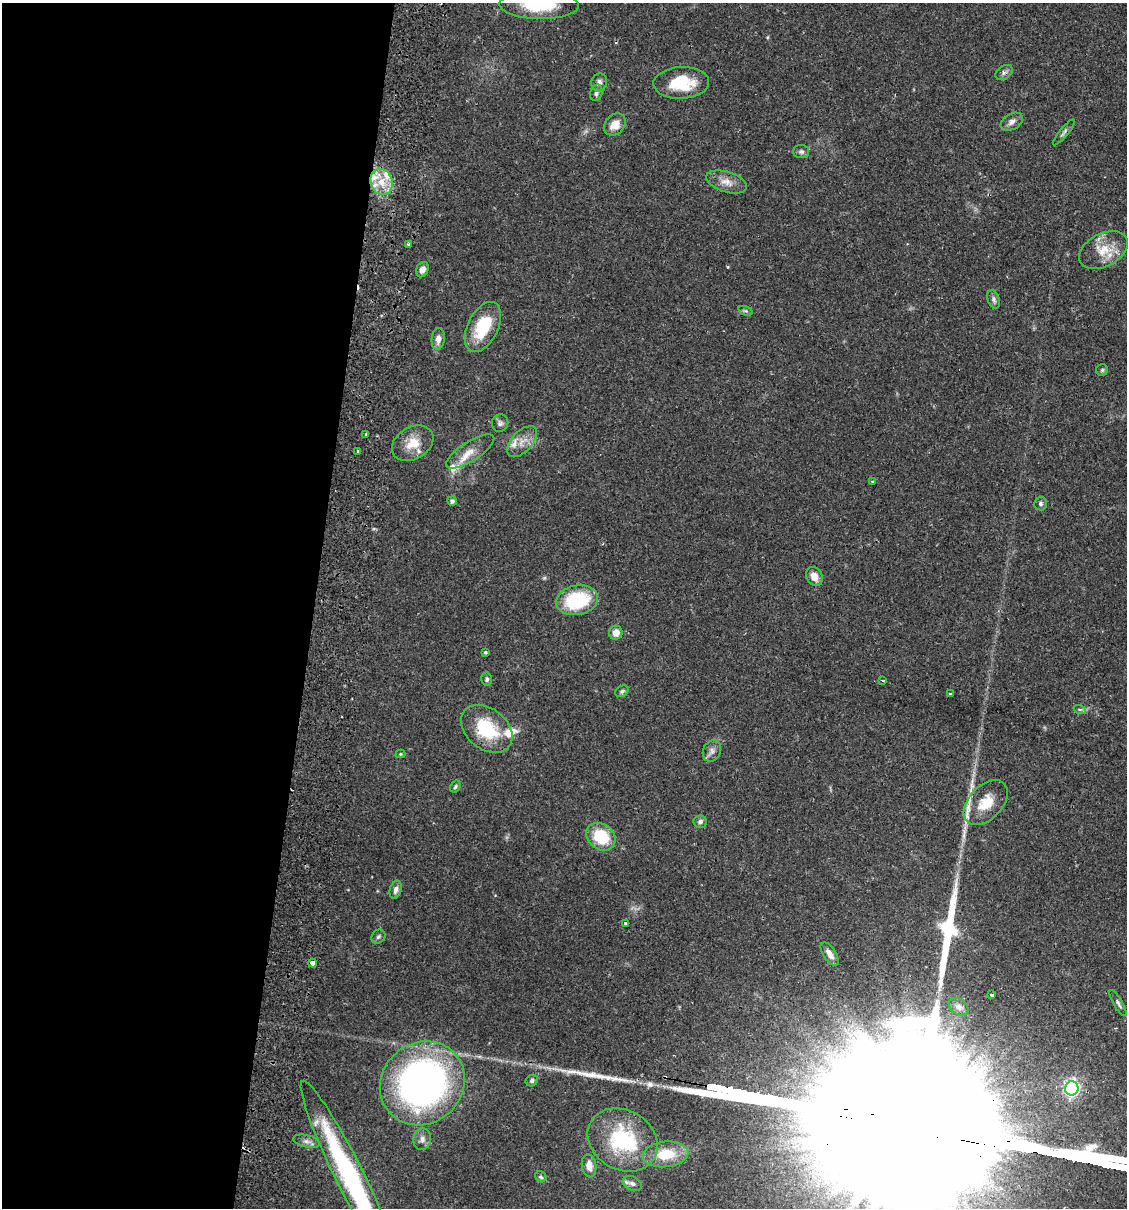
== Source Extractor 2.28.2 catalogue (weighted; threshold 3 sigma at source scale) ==
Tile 5 of 4 x 4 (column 1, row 2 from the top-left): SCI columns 174-1298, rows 2431-3636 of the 4963 x 4856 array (HDU 1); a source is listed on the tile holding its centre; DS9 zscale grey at full resolution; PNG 1129 x 1210 px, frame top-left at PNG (2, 3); each listed source drawn as its Kron ellipse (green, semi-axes under 4 px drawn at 4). Shown black and unused: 28% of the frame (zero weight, under 2 of 3 exposures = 3% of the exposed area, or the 3 px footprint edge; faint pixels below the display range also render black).
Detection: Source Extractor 2.28.2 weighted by HDU 2 'WHT'; one run over the whole footprint, this tile lists its part. Background 0.0646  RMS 0.005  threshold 0.0226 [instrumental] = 3 sigma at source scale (4.5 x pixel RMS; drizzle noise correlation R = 1.50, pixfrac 1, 0.05/0.05 arcsec/px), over >= 5 px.
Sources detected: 77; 2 cosmic-ray / hot-pixel residue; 4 long thin detections or spike segments (spike, bleed or trail) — neither listed nor drawn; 8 inside a brighter listed object's ellipse — not listed separately; the other 63 listed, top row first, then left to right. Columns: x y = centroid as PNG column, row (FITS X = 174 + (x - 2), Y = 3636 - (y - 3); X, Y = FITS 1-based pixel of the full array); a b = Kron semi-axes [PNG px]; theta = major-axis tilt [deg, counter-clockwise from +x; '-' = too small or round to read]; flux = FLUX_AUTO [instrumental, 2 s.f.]
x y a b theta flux
539 5 40 14 -2 25
1004 72 9 6 34 1.5
599 82 9 8 - 2.2
681 83 28 16 3 21
596 93 8 6 74 1.4
1012 122 12 8 30 2.5
615 125 12 9 47 5.9
1064 132 16 4 51 1.5
801 152 8 6 0 1.4
382 182 13 11 -70 8.5
726 182 21 10 -17 5.2
408 244 3 3 - 0.9
1103 250 26 16 27 11
422 270 8 6 65 3
994 299 9 6 -70 1.5
745 311 7 4 -18 0.86
483 327 27 15 64 23
438 339 11 6 84 3.4
1102 370 6 6 - 0.84
500 423 9 8 - 1.6
365 434 3 3 - 0.78
522 442 19 10 47 5.8
413 443 22 16 31 9.4
358 451 3 2 - 0.78
470 452 28 9 32 7.4
872 481 3 3 - 0.48
452 501 5 4 - 1.4
1041 504 7 6 - 1.3
814 576 10 8 -63 4.6
577 600 21 14 11 32
616 633 7 6 - 4.3
485 652 3 3 - 1
487 679 6 5 - 1.2
883 680 4 2 - 0.48
622 691 7 5 30 1.1
951 694 4 2 - 1.5
1080 710 6 4 -19 0.79
487 729 29 20 -39 24
712 751 11 8 65 2.5
400 754 5 4 - 0.58
455 787 6 5 - 0.82
986 803 26 16 47 12
700 822 6 6 - 1.4
601 837 16 12 -38 21
396 890 9 5 73 2.1
625 923 3 3 - 1.4
378 937 7 6 - 1.1
830 954 13 6 -57 3.7
313 963 4 3 - 9.8
992 995 4 3 - 1.9
1118 1003 15 4 -59 1.6
959 1007 11 7 -36 2.2
532 1081 6 5 - 1
422 1083 44 40 41 210
1072 1088 7 6 - 130
422 1139 11 9 80 2.6
623 1140 37 30 -30 41
307 1141 14 6 -13 2.3
666 1154 23 12 6 14
589 1166 12 7 -81 3.8
350 1177 107 14 -64 95
541 1177 6 5 - 0.97
632 1183 10 7 -25 1.8
Isophote crosses this tile's border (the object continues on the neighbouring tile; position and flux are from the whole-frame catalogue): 2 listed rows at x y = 539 5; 350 1177